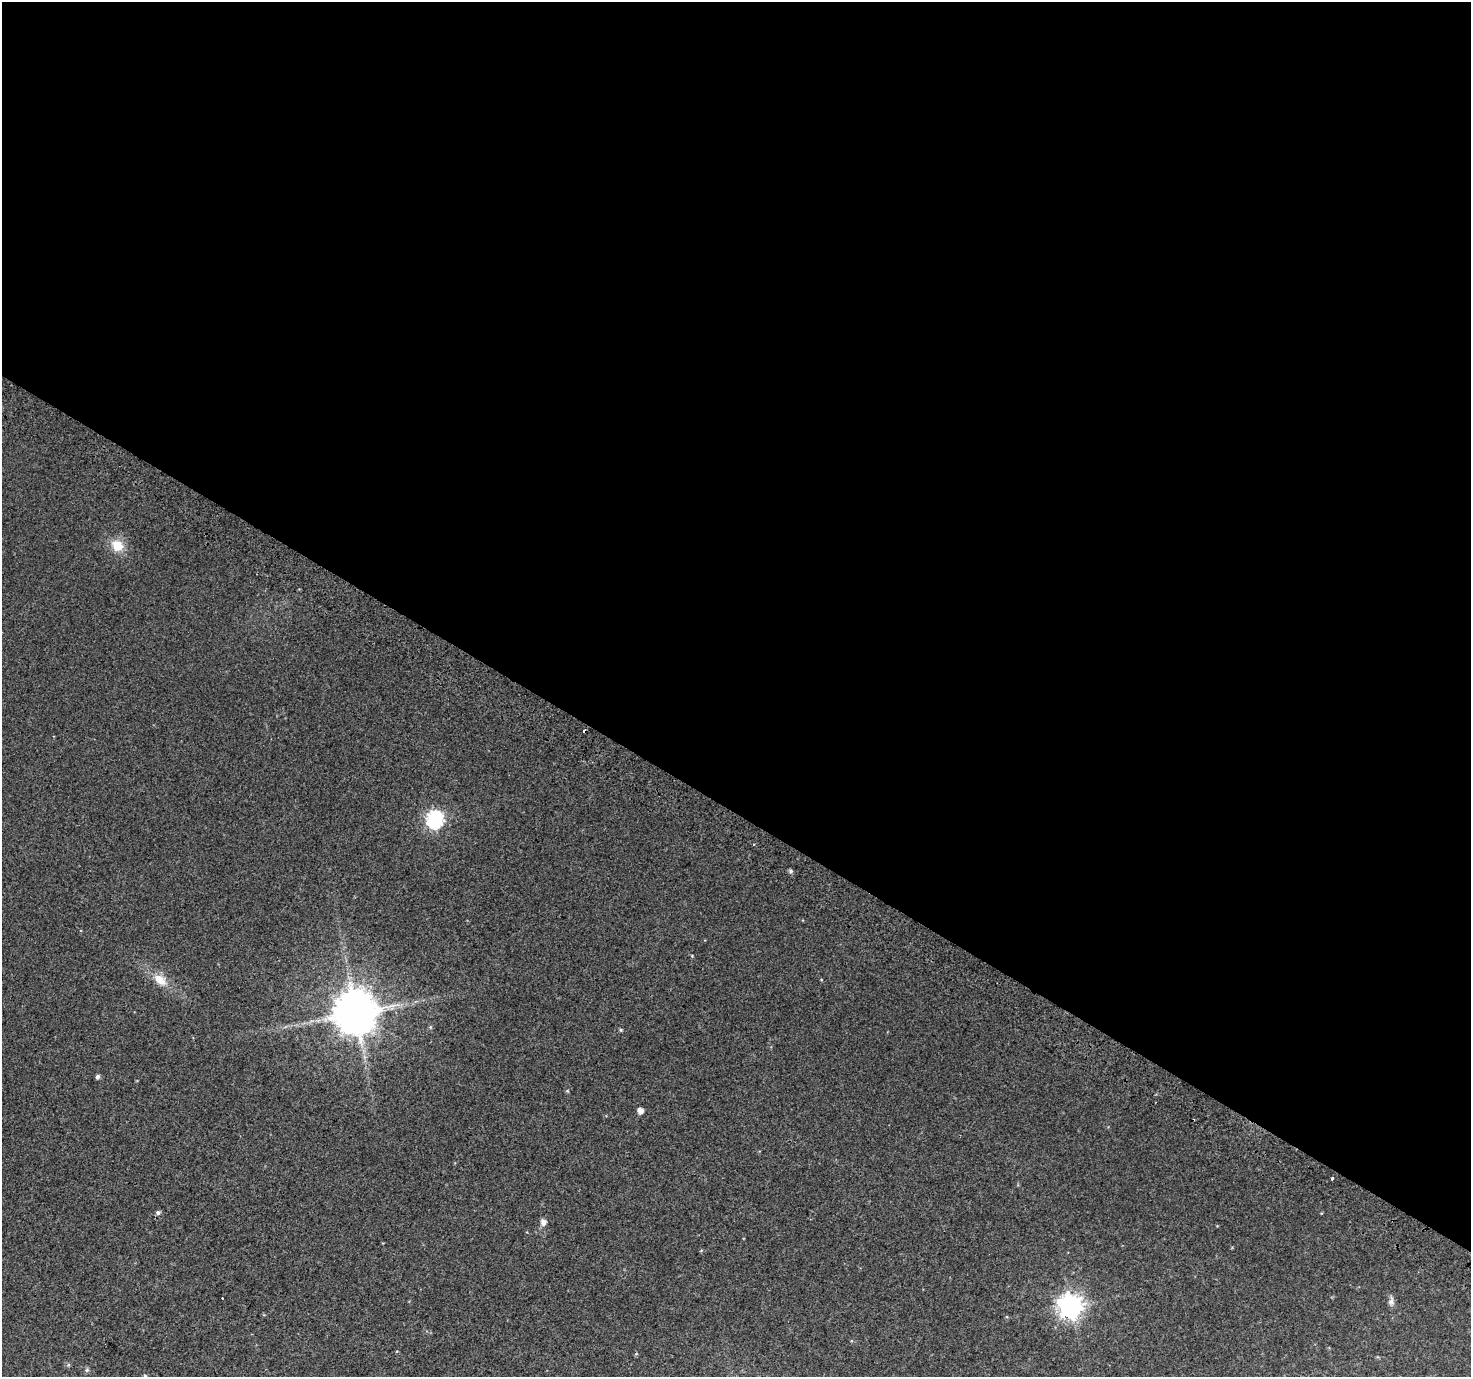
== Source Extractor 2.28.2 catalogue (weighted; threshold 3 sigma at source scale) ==
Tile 3 of 4 x 4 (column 3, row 1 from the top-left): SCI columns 2971-4439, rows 4423-5797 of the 5932 x 6025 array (HDU 1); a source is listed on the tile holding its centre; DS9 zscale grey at full resolution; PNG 1473 x 1379 px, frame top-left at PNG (2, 2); no overlay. Shown black and unused: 59% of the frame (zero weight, under 2 of 3 exposures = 2% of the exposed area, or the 3 px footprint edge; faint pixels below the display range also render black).
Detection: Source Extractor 2.28.2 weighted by HDU 2 'WHT'; one run over the whole footprint, this tile lists its part. Background 0.0371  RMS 0.011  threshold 0.048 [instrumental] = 3 sigma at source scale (4.5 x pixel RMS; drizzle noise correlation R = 1.50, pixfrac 1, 0.0396/0.0396 arcsec/px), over >= 5 px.
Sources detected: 17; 2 cosmic-ray / hot-pixel residue — not listed; the other 15 listed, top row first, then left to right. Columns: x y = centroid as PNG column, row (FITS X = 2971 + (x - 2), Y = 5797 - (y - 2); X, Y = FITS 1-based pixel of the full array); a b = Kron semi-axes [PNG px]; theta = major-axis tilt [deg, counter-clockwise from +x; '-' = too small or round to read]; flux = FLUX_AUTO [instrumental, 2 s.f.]
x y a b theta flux
117 545 15 13 -42 19
435 819 8 7 - 280
791 871 6 4 0 2.3
160 980 19 12 -37 16
355 1013 12 12 - 4100
621 1030 5 4 - 1.3
98 1076 5 5 - 2.8
640 1111 5 5 - 6.9
1332 1178 3 3 - 2.4
158 1213 6 5 - 2.3
543 1222 7 6 - 5.5
1391 1301 12 7 85 4.1
1070 1306 9 8 - 810
87 1370 6 5 - 1.8
145 1376 5 5 - 1.7
Isophote crosses this tile's border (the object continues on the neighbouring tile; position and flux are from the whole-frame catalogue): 1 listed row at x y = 145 1376